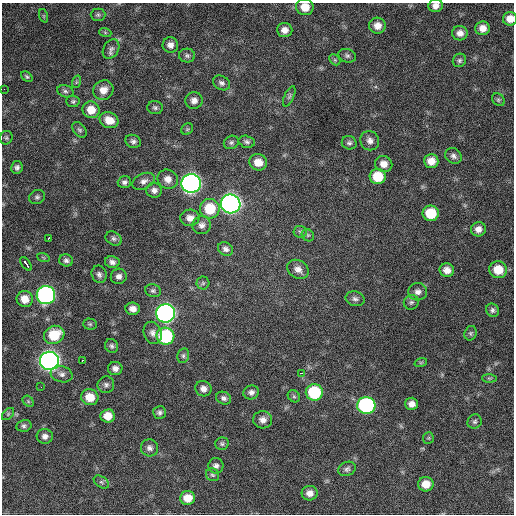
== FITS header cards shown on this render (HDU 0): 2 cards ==
NAXIS1  =                  512 / Axis length
NAXIS2  =                  512 / Axis length

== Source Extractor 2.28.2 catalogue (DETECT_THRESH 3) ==
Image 512 x 512 px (HDU 0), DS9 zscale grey, 1 PNG px = 1 image px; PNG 516 x 516 px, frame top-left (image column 1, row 512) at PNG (2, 3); each listed source drawn as its Kron ellipse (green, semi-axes under 4 px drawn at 4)
Background 644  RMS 19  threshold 56.7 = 3 sigma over >= 5 px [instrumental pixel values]
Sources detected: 121; all 121 listed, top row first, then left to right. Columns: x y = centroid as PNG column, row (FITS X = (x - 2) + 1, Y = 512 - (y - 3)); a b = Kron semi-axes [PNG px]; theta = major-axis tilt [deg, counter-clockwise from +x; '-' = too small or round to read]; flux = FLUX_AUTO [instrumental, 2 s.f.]
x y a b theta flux
436 6 7 6 - 7000
305 7 9 8 - 17000
98 15 7 6 - 2900
44 16 7 4 -71 1700
510 19 7 7 - 11000
377 26 8 8 - 10000
483 28 7 7 - 9200
285 30 8 7 - 8600
105 32 6 4 -20 1800
460 33 8 7 - 7800
170 45 8 7 - 7200
111 49 10 7 59 5000
187 56 8 7 - 3400
347 56 9 6 -19 3500
335 60 6 4 -45 2300
459 60 7 6 - 2900
27 77 6 4 -40 2200
76 82 6 4 71 1600
221 83 9 7 -31 4200
4 89 2 2 - 2500
103 90 10 9 - 13000
65 91 8 6 -16 3400
289 96 11 4 66 2800
194 100 8 8 - 7300
498 100 7 6 - 2300
73 101 6 5 - 2500
155 108 8 6 -4 3200
91 110 8 8 - 16000
109 120 10 7 -23 16000
187 129 6 5 - 2000
80 130 9 6 -50 3000
6 138 7 6 - 2600
133 141 8 6 -20 4000
370 141 10 9 - 6800
231 142 8 6 29 2900
247 142 8 6 -13 3400
349 143 7 6 - 3300
453 156 9 7 -37 4700
431 161 7 7 - 13000
258 162 9 8 - 15000
384 164 9 8 - 9900
17 167 6 6 - 4000
378 177 8 7 - 33000
168 179 10 9 - 9800
144 181 12 7 25 6400
124 182 7 6 - 3600
191 183 9 9 - 750000
154 190 8 7 - 5900
37 197 8 7 - 3200
231 204 10 9 - 770000
210 209 10 10 - 39000
431 213 8 7 - 37000
190 218 9 8 - 8700
202 225 9 9 - 6000
478 229 7 7 - 8200
300 232 6 6 - 2800
308 235 7 5 -44 2500
48 238 4 3 - 4300
114 239 8 6 -31 3600
226 249 8 6 -31 4700
43 257 6 4 -20 1600
66 260 7 6 - 3900
112 262 7 6 - 5200
26 264 8 3 -52 16000
298 269 11 9 -31 8700
447 270 7 6 - 9400
498 270 9 8 - 22000
99 274 9 7 -69 4500
119 276 8 7 - 5600
203 283 6 6 - 2600
153 291 8 6 -13 3300
418 292 9 9 - 6300
46 295 9 9 - 400000
25 299 8 8 - 15000
355 299 9 7 -15 4300
411 302 7 7 - 3100
133 309 7 6 - 7700
492 310 7 6 - 3300
166 313 9 9 - 610000
90 324 7 5 -1 2400
153 333 11 9 -69 6900
471 333 7 6 - 2500
54 335 10 9 - 38000
165 336 9 8 - 110000
112 346 7 6 - 3100
183 356 7 5 77 2800
83 360 3 2 - 4800
49 361 9 9 - 910000
421 362 6 4 19 1400
115 368 7 6 - 6200
301 373 3 2 - 6500
62 374 11 8 -16 5500
489 378 7 4 -1 1900
106 385 8 8 - 4200
41 387 3 2 - 1700
203 389 8 7 - 7100
251 392 8 7 - 5300
314 392 8 8 - 81000
294 396 7 5 -44 2400
90 397 8 8 - 20000
224 398 8 6 -25 3900
28 401 6 4 -47 1900
412 404 6 6 - 8000
366 405 9 8 - 230000
160 413 6 6 - 3300
8 414 7 4 46 2000
108 416 7 6 - 15000
263 420 9 8 - 7700
475 422 7 6 - 3100
24 426 8 6 12 3200
45 436 8 7 - 5700
428 438 6 5 - 1600
222 444 7 6 - 2700
149 448 9 8 - 5500
216 466 8 7 - 4600
347 469 9 7 24 4000
213 475 7 6 - 2600
101 482 8 5 -35 3200
426 484 8 7 - 15000
310 493 8 7 - 8700
188 498 7 7 - 16000
At the frame edge (FLAGS 8, measured only in part): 3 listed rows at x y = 436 6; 305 7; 510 19